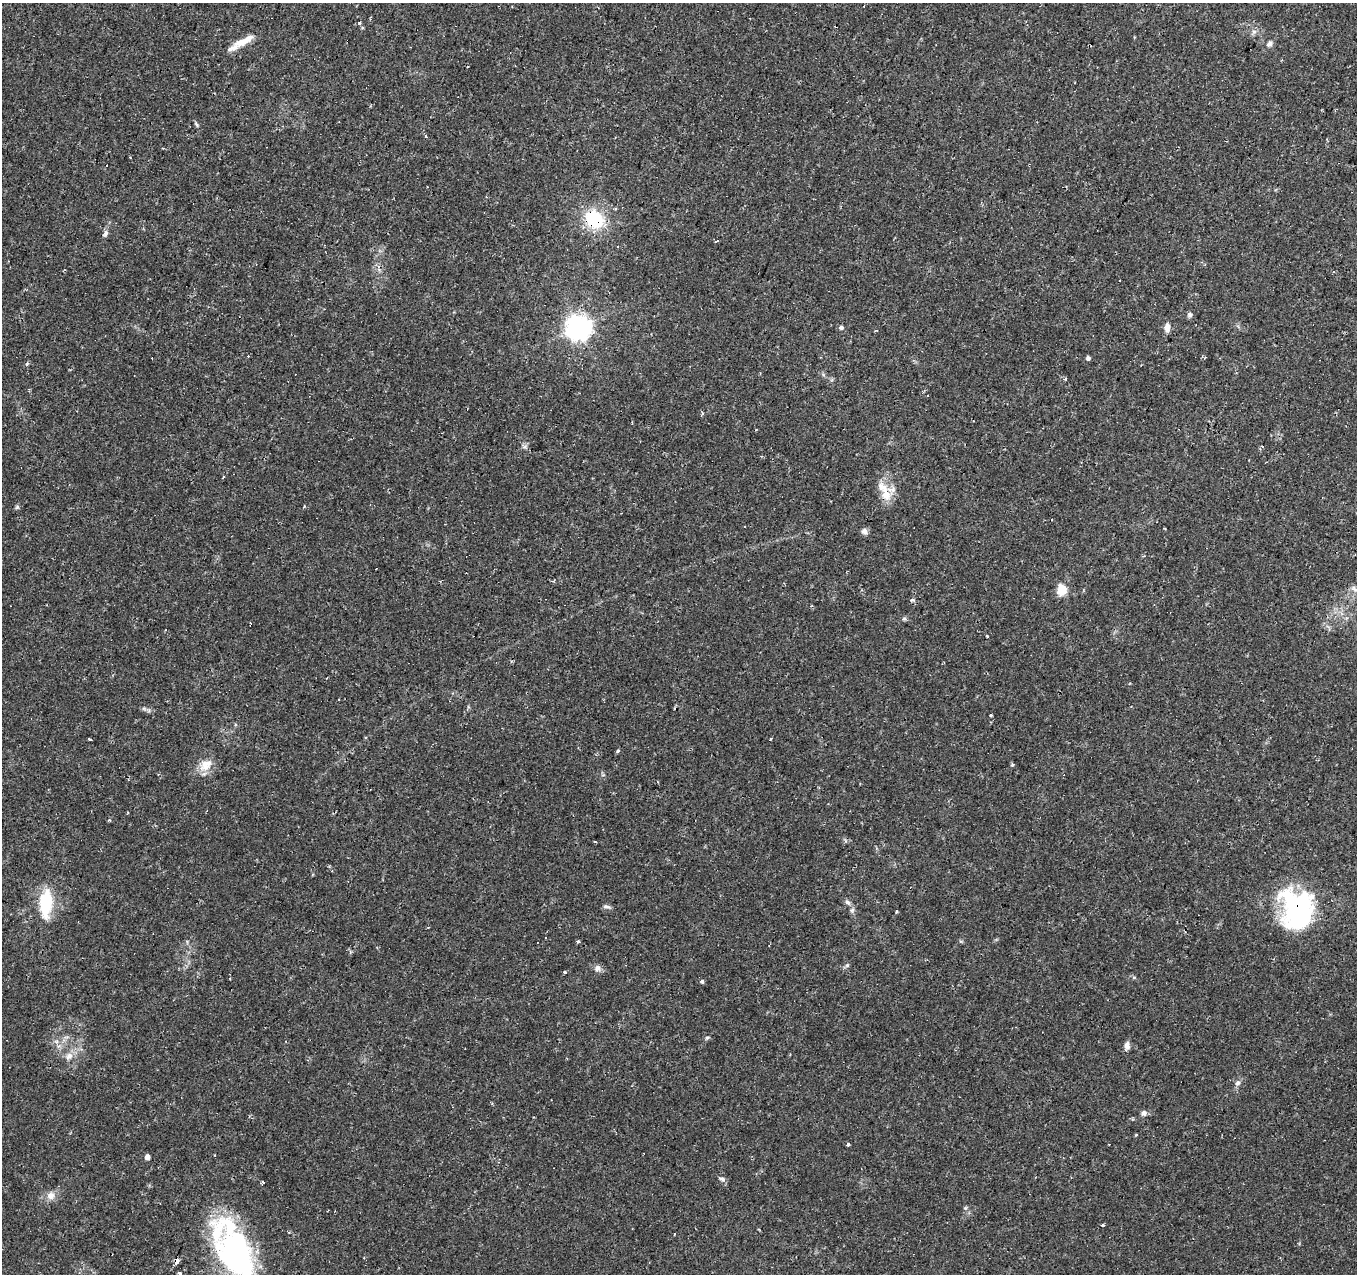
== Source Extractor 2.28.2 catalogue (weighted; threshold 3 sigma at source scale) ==
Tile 10 of 4 x 4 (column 2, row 3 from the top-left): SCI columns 1355-2709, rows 1483-2754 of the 5423 x 5573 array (HDU 1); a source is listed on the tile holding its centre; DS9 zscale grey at full resolution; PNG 1359 x 1276 px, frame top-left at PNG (2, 3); no overlay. Shown black and unused: <1% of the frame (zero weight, under 2 of 3 exposures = <1% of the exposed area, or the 3 px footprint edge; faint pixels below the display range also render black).
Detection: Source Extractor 2.28.2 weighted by HDU 2 'WHT'; one run over the whole footprint, this tile lists its part. Background 0.0479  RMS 0.0037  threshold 0.0166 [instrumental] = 3 sigma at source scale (4.5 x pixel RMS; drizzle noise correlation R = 1.50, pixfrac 1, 0.0396/0.0396 arcsec/px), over >= 5 px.
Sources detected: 81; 12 cosmic-ray / hot-pixel residue — not listed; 2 inside a brighter listed object's ellipse — not listed separately; the other 67 listed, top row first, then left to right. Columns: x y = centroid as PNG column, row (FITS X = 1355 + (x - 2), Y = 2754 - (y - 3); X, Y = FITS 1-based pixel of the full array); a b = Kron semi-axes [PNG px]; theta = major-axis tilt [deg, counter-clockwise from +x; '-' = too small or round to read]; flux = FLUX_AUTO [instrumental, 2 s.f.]
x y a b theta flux
359 23 3 3 - 1.3
1254 32 7 4 -1 0.87
243 41 33 7 27 5.9
1269 44 8 6 49 1.3
197 124 9 4 -52 0.64
425 136 3 3 - 1.9
106 166 3 3 - 1.1
594 220 21 17 -55 20
105 233 9 6 73 1.2
716 241 5 2 - 0.57
256 264 3 3 - 0.2
1120 280 3 3 - 1.2
1190 315 7 6 - 1
841 327 6 5 - 0.91
1167 327 10 7 80 2.3
579 328 8 8 - 350
1088 358 4 4 - 1.1
27 364 4 3 - 1
1065 379 4 3 - 0.49
927 396 3 3 - 1.8
702 414 6 3 72 0.48
524 447 10 5 -35 0.97
223 476 4 3 - 0.6
886 495 21 16 -86 6.5
17 507 6 5 - 0.61
744 527 3 3 - 0.85
864 531 9 7 -47 1.4
1354 589 11 6 -38 1.4
1062 590 6 5 - 20
912 600 3 3 - 2.5
987 636 3 2 - 1
339 699 3 2 - 0.53
991 715 3 3 - 0.61
89 739 4 3 - 1.4
618 751 5 4 - 0.56
1012 764 4 3 - 0.55
205 767 19 11 -1 4.9
595 842 3 2 - 0.92
847 902 8 6 -50 1.1
46 903 33 14 86 16
607 907 11 5 -13 0.96
1297 909 45 36 -84 54
852 910 8 6 68 0.96
897 911 3 3 - 0.57
545 938 3 3 - 1.8
578 941 5 4 - 0.55
847 965 6 5 - 0.69
598 968 9 9 - 1.7
564 972 3 3 - 1.1
702 982 4 3 - 1.3
707 1038 6 4 29 0.56
56 1041 7 4 -18 0.82
1127 1046 9 6 89 1.8
69 1056 11 10 - 2.7
1238 1083 7 7 - 1.2
1144 1113 6 5 - 1.6
848 1144 3 3 - 0.86
147 1157 4 4 - 2.1
722 1179 9 5 -8 0.95
263 1182 4 3 - 0.56
51 1196 12 10 54 2.7
965 1208 5 4 - 0.56
1103 1225 3 3 - 0.88
674 1234 3 3 - 1.2
236 1254 76 34 -61 82
176 1260 4 3 - 120
180 1273 3 3 - 2.8
Overlapping masked pixels (flux is a lower limit): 4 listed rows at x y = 594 220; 1297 909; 236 1254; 176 1260
Isophote crosses this tile's border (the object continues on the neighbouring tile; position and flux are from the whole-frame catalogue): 2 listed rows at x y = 236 1254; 180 1273